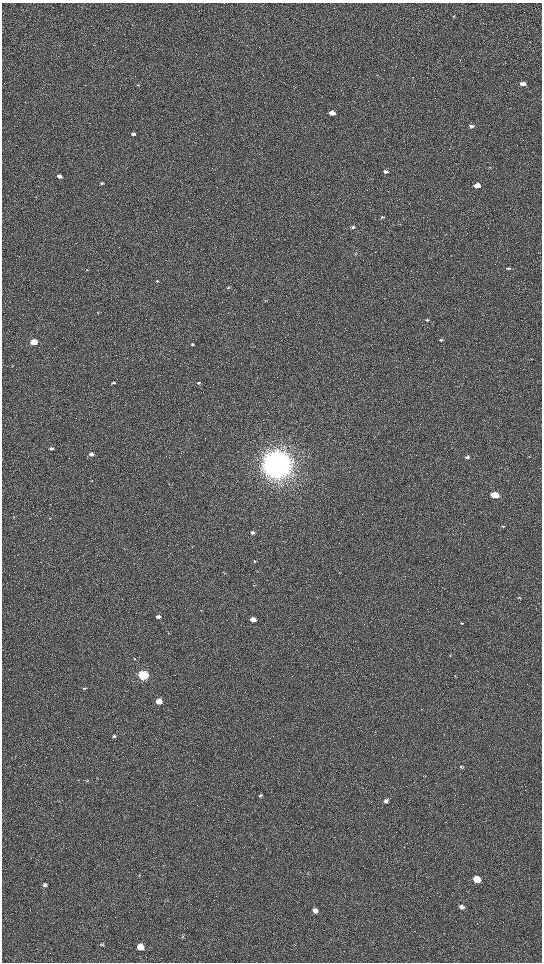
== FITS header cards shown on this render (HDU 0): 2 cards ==
NAXIS1  =                 1080 / length of data axis 1
NAXIS2  =                 1920 / length of data axis 2

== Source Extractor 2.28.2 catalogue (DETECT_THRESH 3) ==
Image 1080 x 1920 px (HDU 0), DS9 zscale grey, zoomed out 1/2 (1 PNG px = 2 x 2 image px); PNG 544 x 964 px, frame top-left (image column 1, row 1919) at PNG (2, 3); no overlay
Background 486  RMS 24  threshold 70.8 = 3 sigma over >= 5 px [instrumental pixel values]
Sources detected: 63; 3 cannot appear on this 1/2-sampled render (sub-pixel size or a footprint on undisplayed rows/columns) and are not listed; the other 60 listed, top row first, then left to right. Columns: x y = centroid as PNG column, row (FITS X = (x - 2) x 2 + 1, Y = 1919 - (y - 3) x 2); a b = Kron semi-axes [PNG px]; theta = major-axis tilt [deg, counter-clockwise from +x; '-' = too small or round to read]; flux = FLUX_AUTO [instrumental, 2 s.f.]
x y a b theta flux
454 16 3 2 - 2.3e+03
523 84 5 4 - 2.4e+04
138 85 3 2 - 3.1e+03
295 86 3 2 - 1.8e+03
332 113 4 3 - 6.5e+04
472 126 6 4 -3 1.1e+04
133 134 4 3 - 1.3e+04
489 167 4 3 - 4.2e+03
386 171 4 3 - 1.1e+04
59 176 3 3 - 2.0e+04
102 183 4 3 - 6.5e+03
477 185 5 3 - 6.0e+04
382 217 4 3 - 4.5e+03
353 227 3 3 - 8.1e+03
355 253 3 2 - 2.1e+03
508 268 6 3 -14 7.2e+03
87 270 2 1 - 1.4e+03
157 281 3 3 - 4.4e+03
228 287 3 2 - 3.8e+03
427 320 4 3 - 5.0e+03
441 340 4 3 - 6.2e+03
34 342 4 3 - 1.9e+05
192 345 4 3 - 7.2e+03
12 366 3 2 - 2.2e+03
113 382 4 3 - 5.5e+03
198 383 3 3 - 8.6e+03
457 386 3 2 - 1.7e+03
51 448 4 3 - 7.9e+03
91 454 4 3 - 2.3e+04
467 457 4 3 - 1.1e+04
277 464 10 9 - 9.5e+06
92 481 2 2 - 1.8e+03
495 495 5 3 - 1.8e+05
503 526 4 2 - 3.8e+03
252 532 4 3 - 1.4e+04
255 561 4 2 - 3.7e+03
254 585 3 2 - 2.2e+03
519 598 5 2 - 3.3e+03
201 610 4 1 - 1.9e+03
158 617 4 3 - 1.6e+04
253 619 4 3 - 4.0e+04
462 623 4 3 - 3.7e+03
134 659 3 3 - 3.0e+03
143 675 5 4 - 9.0e+05
455 676 3 2 - 2.9e+03
84 688 5 3 - 6.5e+03
159 701 4 4 - 8.3e+04
114 736 4 4 - 7.9e+03
461 767 4 3 - 5.2e+03
87 781 5 4 - 5.7e+03
260 795 4 3 - 6.2e+03
386 801 6 6 - 1.3e+04
139 876 4 2 - 2.8e+03
477 879 6 5 - 1.0e+05
45 885 5 4 - 1.3e+04
462 907 6 4 -32 2.3e+04
315 911 5 4 - 2.1e+04
182 936 5 3 - 4.8e+03
102 945 4 3 - 4.6e+03
140 947 5 5 - 7.8e+04
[3 sub-pixel or undisplayed-footprint detections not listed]